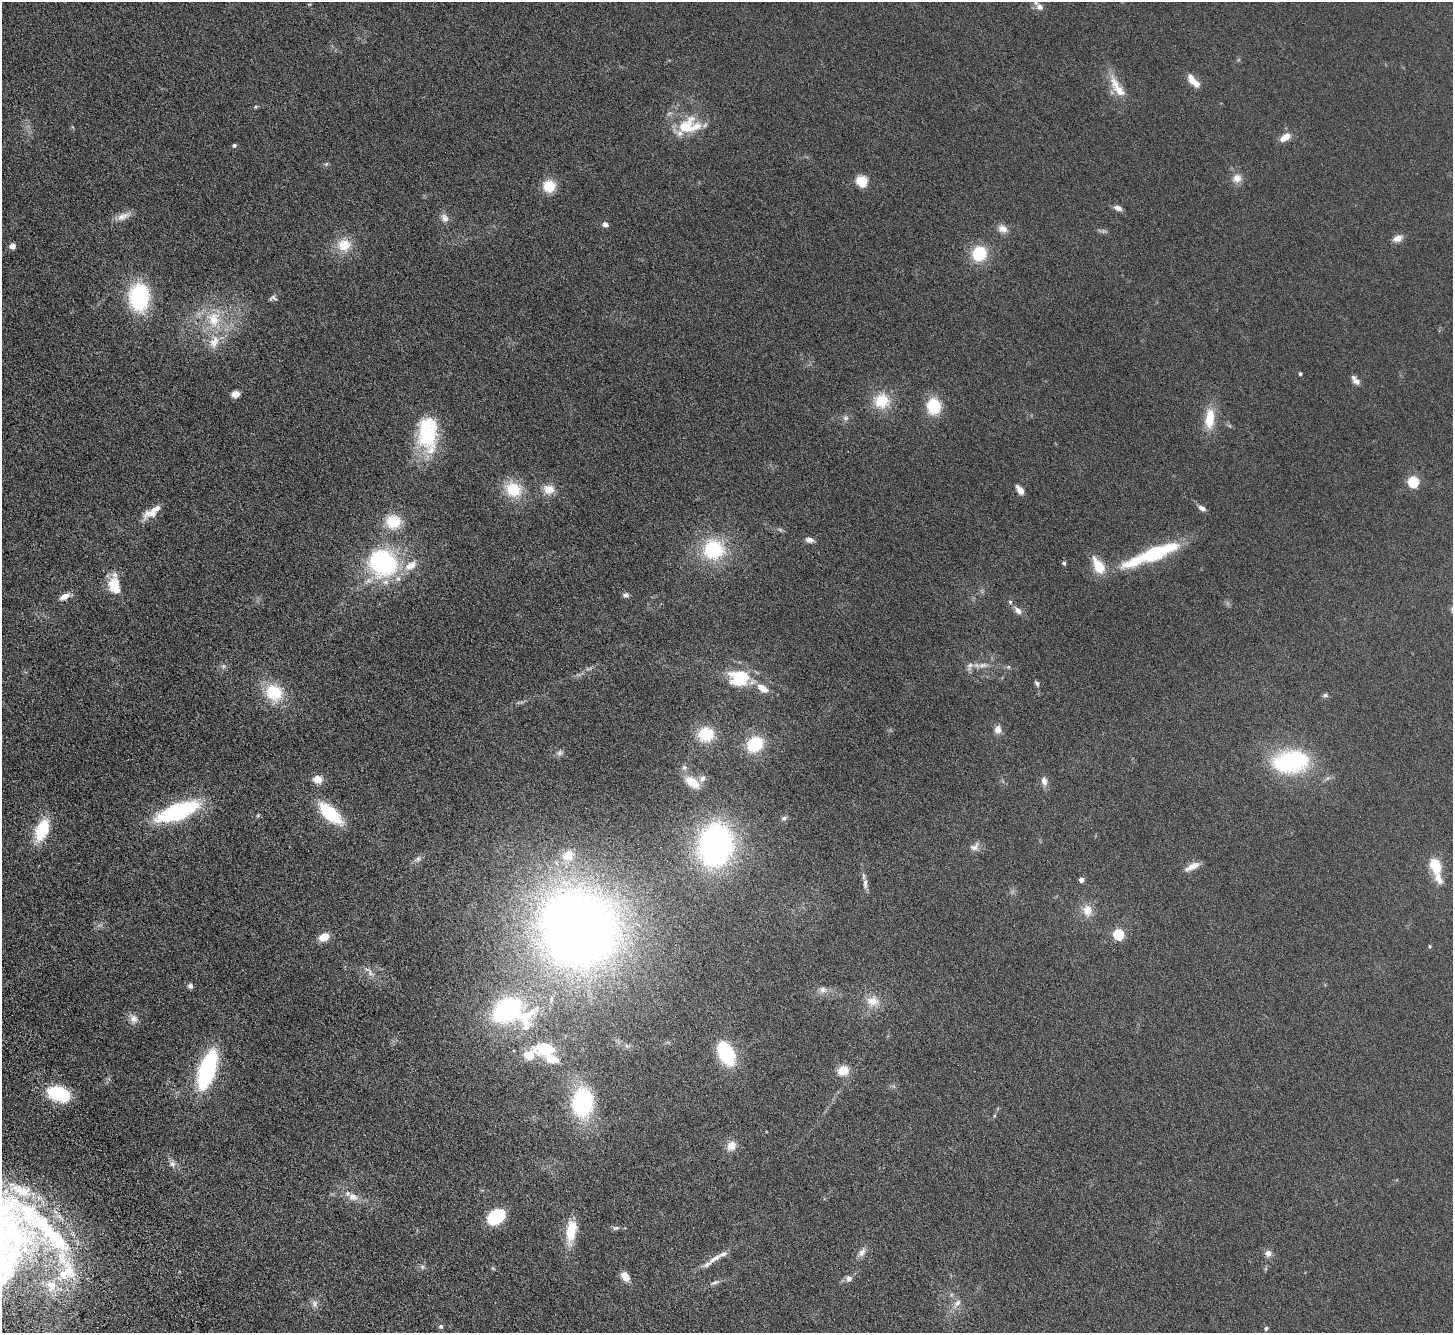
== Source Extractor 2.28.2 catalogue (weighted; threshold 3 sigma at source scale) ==
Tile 7 of 4 x 4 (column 3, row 2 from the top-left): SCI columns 3004-4454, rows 2904-4234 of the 6006 x 5937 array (HDU 1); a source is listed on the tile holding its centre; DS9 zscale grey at full resolution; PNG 1455 x 1335 px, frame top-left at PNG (2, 2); no overlay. Nothing masked; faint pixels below the display range render black.
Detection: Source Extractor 2.28.2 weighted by HDU 2 'WHT'; one run over the whole footprint, this tile lists its part. Background 0.0462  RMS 0.0061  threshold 0.025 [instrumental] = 3 sigma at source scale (4.09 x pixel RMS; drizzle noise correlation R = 1.36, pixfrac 0.8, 0.05/0.05 arcsec/px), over >= 5 px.
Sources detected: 140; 3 too faint to see at this stretch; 1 inside a brighter object's white glare — not listed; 18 inside a brighter listed object's ellipse — not listed separately; the other 118 listed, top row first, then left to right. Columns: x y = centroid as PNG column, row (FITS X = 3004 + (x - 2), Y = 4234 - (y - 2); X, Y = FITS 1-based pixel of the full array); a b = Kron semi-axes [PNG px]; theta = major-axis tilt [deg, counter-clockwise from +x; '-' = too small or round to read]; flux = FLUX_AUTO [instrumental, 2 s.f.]
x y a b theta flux
1040 7 10 8 -42 2.5
1192 80 15 8 -57 5.3
1117 87 38 11 -58 10
255 107 5 4 - 0.58
688 126 33 19 12 21
1285 137 15 8 34 4.8
234 145 5 4 - 0.96
326 164 7 4 45 0.76
1237 178 12 12 - 4.4
861 181 12 11 - 8.6
549 186 12 12 - 11
1118 208 8 5 -28 2.7
123 216 21 9 22 4.3
444 218 11 9 -57 3
605 224 8 6 -21 1.8
1003 229 14 10 -27 3.7
1398 238 10 7 28 4.2
344 245 19 17 8 11
12 246 5 4 - 4.8
979 253 12 11 - 24
139 297 34 24 87 39
273 298 10 6 -13 1.4
213 319 27 21 -75 22
1300 373 4 4 - 0.97
1357 381 10 8 -10 2.3
235 394 6 5 - 5.1
882 401 21 20 - 14
934 406 14 12 -75 20
846 418 8 8 - 1.8
1210 419 26 12 86 13
427 434 38 22 -82 40
1413 481 6 5 - 47
514 489 20 17 -29 17
549 489 16 13 1 6.2
1020 490 10 5 -55 3.9
156 508 51 9 34 5.9
1202 508 9 6 -31 2.3
393 522 17 16 - 14
809 540 9 5 -13 2.8
714 549 19 18 - 37
1158 552 51 16 21 35
383 563 27 24 -19 74
1064 563 5 4 - 0.93
410 566 21 12 33 7.9
1098 566 22 11 -61 11
115 575 19 9 80 3.5
113 588 14 10 -73 7.5
626 595 8 6 8 1.4
65 596 13 7 25 4
1018 610 12 7 -51 2.8
983 665 16 6 3 3.2
223 666 7 6 - 1.3
1008 667 5 5 - 0.75
741 676 9 6 -12 41
1037 683 8 4 -64 1.1
762 688 14 7 -36 6.8
274 692 22 19 -44 20
1325 695 8 5 2 1.1
998 729 10 8 81 3.1
706 734 13 12 - 21
755 744 12 10 39 29
559 753 10 7 10 1.7
1291 762 40 24 6 57
684 767 8 7 - 1.5
702 778 10 8 45 2.5
318 779 8 7 - 7.1
1044 781 12 7 -79 2.8
692 782 17 9 -36 10
178 811 29 11 20 85
330 813 22 10 -43 37
784 818 7 6 - 1.2
42 830 18 10 67 28
715 845 37 28 80 160
975 847 15 10 35 2.8
568 855 18 15 35 9.7
418 859 11 8 39 1.9
1435 865 18 11 -74 15
1192 866 19 7 27 4.2
1081 879 4 4 - 3.3
865 884 15 6 -90 2.6
1087 910 17 13 -81 6.5
578 928 71 64 -43 530
1118 934 5 5 - 40
324 937 12 8 26 6.2
1430 946 5 3 - 0.48
369 971 19 7 -50 3.4
190 986 7 6 - 1.4
823 990 11 8 -11 2.7
873 1001 19 15 -9 7.5
509 1011 34 22 -10 93
134 1019 12 11 - 3.3
544 1048 9 6 -6 41
726 1053 18 11 -63 43
529 1055 13 10 34 10
552 1058 12 7 -18 10
207 1069 28 11 72 99
843 1070 10 9 - 8.8
59 1094 17 11 -18 38
582 1102 28 20 83 59
731 1146 13 11 65 5
172 1164 9 8 - 2.1
353 1197 14 11 -29 4.6
496 1217 18 12 39 25
616 1228 10 5 8 1.4
46 1229 125 24 -44 100
571 1231 32 13 81 12
862 1252 15 8 50 3
1268 1253 9 8 - 2.6
715 1259 26 7 31 5.4
422 1267 6 5 - 1
625 1276 9 6 -52 6.1
849 1278 8 8 - 2.3
715 1282 13 5 20 1.7
51 1286 19 15 -86 12
314 1303 11 7 -84 2.2
957 1303 17 7 51 3.6
441 1326 6 6 - 1
1266 1328 6 5 - 0.99